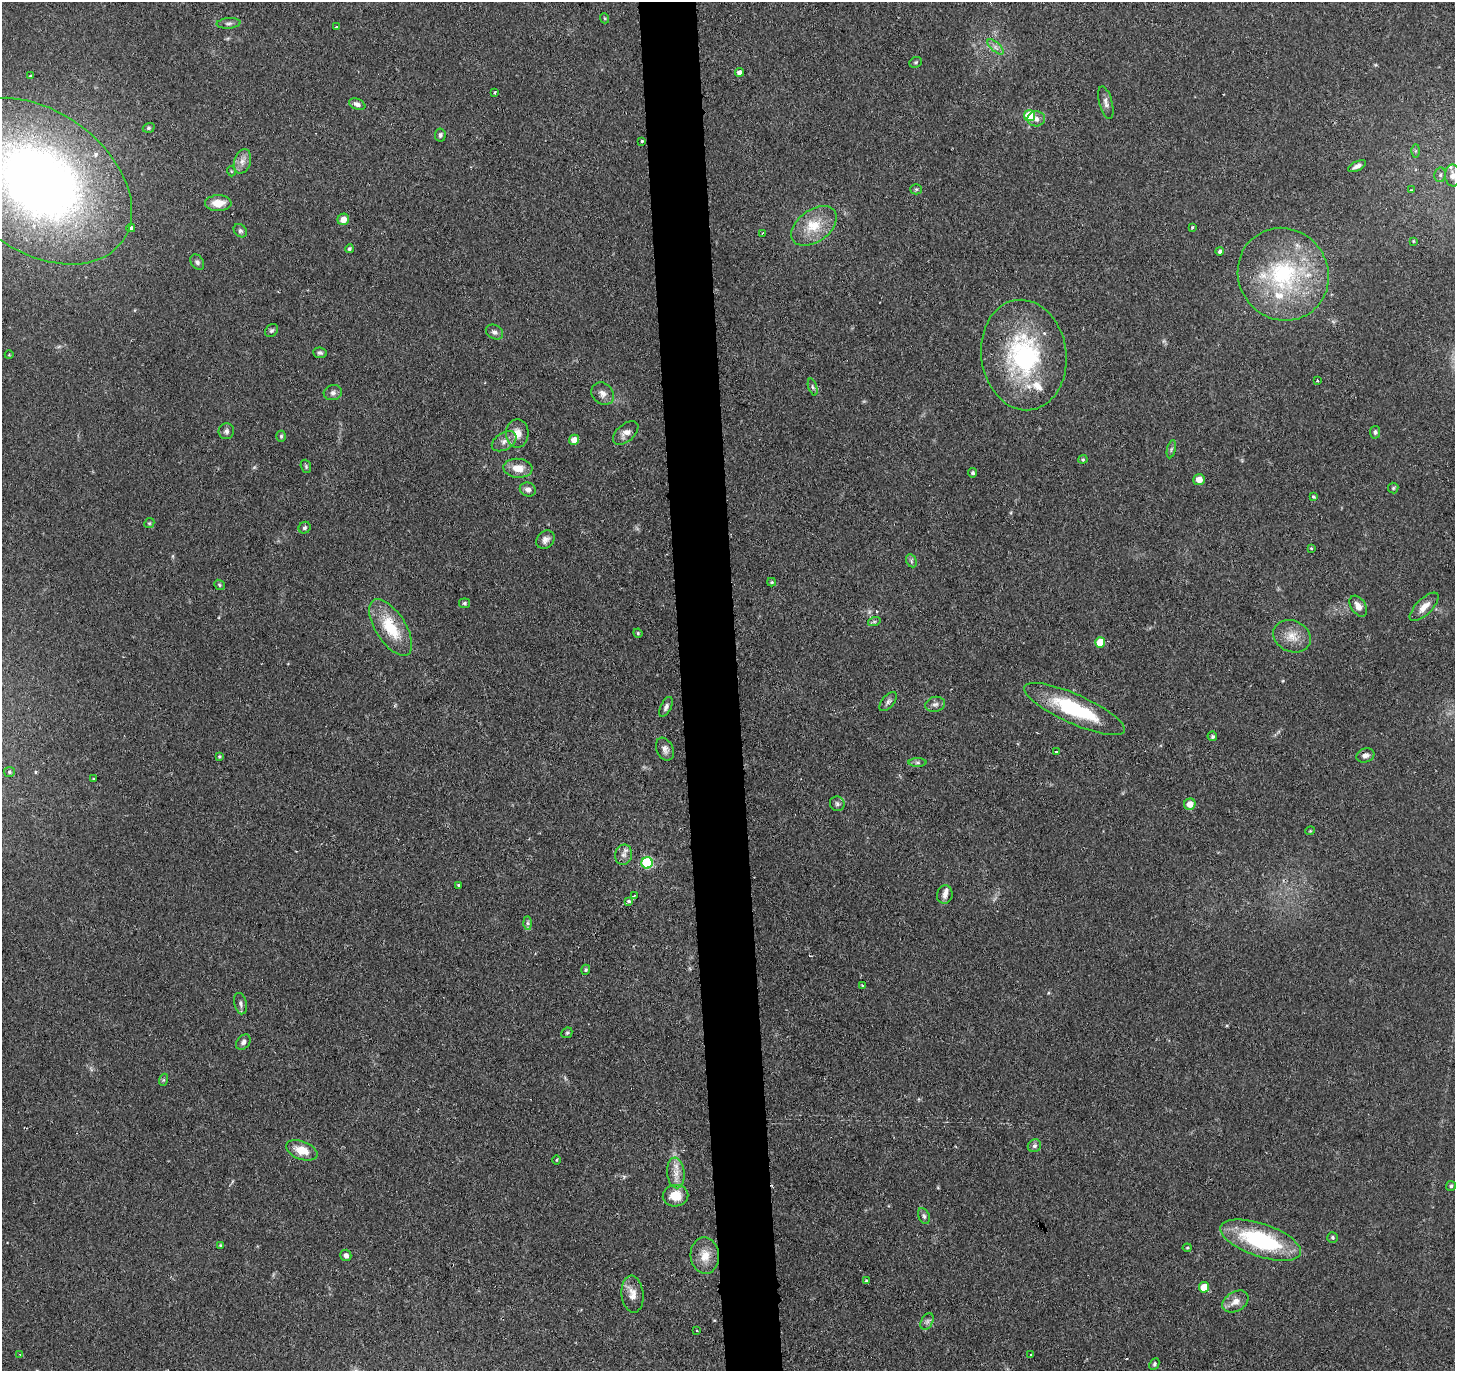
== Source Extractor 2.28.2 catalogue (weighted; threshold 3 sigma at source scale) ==
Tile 5 of 3 x 3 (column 2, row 2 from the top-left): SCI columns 1454-2906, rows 1482-2850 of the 4359 x 4331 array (HDU 1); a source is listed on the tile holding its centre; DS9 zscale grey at full resolution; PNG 1457 x 1373 px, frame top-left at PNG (2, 2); each listed source drawn as its Kron ellipse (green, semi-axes under 4 px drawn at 4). Shown black and unused: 4% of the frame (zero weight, under 2 of 3 exposures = <1% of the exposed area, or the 3 px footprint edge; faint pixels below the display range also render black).
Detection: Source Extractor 2.28.2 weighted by HDU 2 'WHT'; one run over the whole footprint, this tile lists its part. Background 0.126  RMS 0.0067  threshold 0.03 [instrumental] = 3 sigma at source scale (4.5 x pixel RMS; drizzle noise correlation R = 1.50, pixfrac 1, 0.05/0.05 arcsec/px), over >= 5 px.
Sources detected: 133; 1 too faint to see at this stretch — neither listed nor drawn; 6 inside a brighter listed object's ellipse — not listed separately; the other 126 listed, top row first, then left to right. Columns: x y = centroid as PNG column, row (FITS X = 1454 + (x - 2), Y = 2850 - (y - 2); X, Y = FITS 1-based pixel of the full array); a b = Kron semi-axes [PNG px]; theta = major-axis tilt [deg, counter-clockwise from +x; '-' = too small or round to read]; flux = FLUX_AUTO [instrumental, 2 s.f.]
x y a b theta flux
604 18 5 3 - 0.65
229 23 12 5 5 1.9
336 27 3 2 - 0.61
996 47 10 4 -42 2.5
916 62 6 5 - 1.1
739 72 4 4 - 2.7
31 75 3 2 - 0.64
495 92 3 3 - 1.6
1106 103 17 6 -75 3.2
357 104 8 5 -24 2.5
1030 116 5 5 - 27
1036 119 9 7 5 3.2
149 128 6 4 20 1.1
440 135 6 5 - 1.9
642 141 3 3 - 1.1
1416 151 6 4 89 1.1
242 161 12 8 73 4.7
1357 166 10 4 26 2.7
231 171 5 3 - 0.54
1440 175 7 5 79 1.7
1453 176 11 7 -86 5.1
38 181 104 70 -36 560
916 189 5 5 - 0.96
1411 190 4 2 - 0.63
218 203 13 8 1 9.3
343 219 6 5 - 5.9
814 226 25 16 36 18
1192 227 4 3 - 0.74
131 228 4 3 - 1.2
240 231 7 5 -45 1.5
762 233 2 2 - 0.7
1413 241 4 3 - 0.59
349 249 4 4 - 1.1
1220 251 4 4 - 1.5
197 262 8 6 -54 1.8
1283 274 47 45 -56 85
271 331 7 5 43 1.4
494 332 9 7 -28 2.4
320 353 7 5 -7 1.5
9 355 4 3 - 0.51
1024 355 55 42 -82 94
1317 380 3 2 - 0.61
813 387 9 4 -71 1.2
333 393 9 7 15 2.4
603 394 12 10 -44 4.3
226 431 8 8 - 2.2
1375 432 6 5 - 1.4
626 433 15 8 41 4.6
517 434 14 11 88 7.7
281 436 5 4 - 1.1
574 440 5 5 - 5.8
504 441 13 8 32 4.3
1171 449 9 4 77 1.3
1083 459 4 4 - 0.79
306 466 7 5 -71 1
518 468 14 9 -4 8.8
973 473 4 4 - 1.3
1199 480 5 5 - 5.6
1393 488 5 5 - 0.98
528 489 8 7 - 3
1314 497 3 3 - 1.2
149 523 5 4 - 0.93
305 528 6 5 - 1.5
545 540 10 8 49 3.2
1311 548 4 4 - 0.66
911 561 7 5 -63 1.3
772 582 4 4 - 0.82
219 585 6 4 -40 0.94
464 603 5 5 - 1.1
1358 606 11 7 -56 5
1424 607 18 8 44 6.8
874 622 6 4 19 1.2
391 628 32 15 -57 27
638 633 4 4 - 0.74
1292 636 19 15 -24 9.9
1100 642 5 5 - 15
888 702 11 6 50 2.2
935 704 10 7 13 2.6
666 707 11 5 65 2.2
1075 709 54 14 -24 50
1212 736 5 4 - 1.1
665 749 12 8 -65 3.7
1056 751 3 3 - 1.6
1365 755 9 7 21 2.8
219 756 4 3 - 0.67
917 762 9 4 0 1.6
9 772 5 5 - 1.3
93 779 3 2 - 0.74
837 804 7 7 - 1.9
1190 804 6 5 - 5.9
1310 831 5 3 - 0.6
624 855 10 8 76 3.4
647 863 6 5 - 65
458 885 3 3 - 0.69
945 895 9 7 82 3.7
634 896 3 3 - 0.8
629 901 4 3 - 2.3
528 923 6 4 -89 1.4
586 970 5 4 - 1
862 985 4 3 - 0.77
241 1004 11 6 -78 2.2
567 1033 6 5 - 1.1
243 1042 8 6 47 2.4
163 1080 6 4 71 0.89
1034 1146 7 6 - 1.8
302 1150 16 9 -22 12
557 1160 5 3 - 0.66
676 1173 15 8 -85 6.6
1451 1186 5 5 - 1.1
675 1196 13 10 2 11
924 1216 8 5 -66 1.5
1332 1237 5 5 - 1.1
1261 1240 42 16 -19 65
220 1245 4 3 - 0.59
1187 1248 4 4 - 0.73
346 1255 6 5 - 2.6
705 1255 18 14 -87 10
866 1281 3 3 - 1.8
1204 1287 5 5 - 12
632 1294 18 11 -84 6.4
1235 1301 14 9 31 6.1
927 1321 9 5 63 2
697 1330 3 2 - 0.69
20 1354 4 3 - 0.58
1031 1355 3 2 - 0.69
1154 1364 6 4 63 1.2
Isophote crosses this tile's border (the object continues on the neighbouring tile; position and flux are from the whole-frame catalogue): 2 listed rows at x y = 1453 176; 38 181